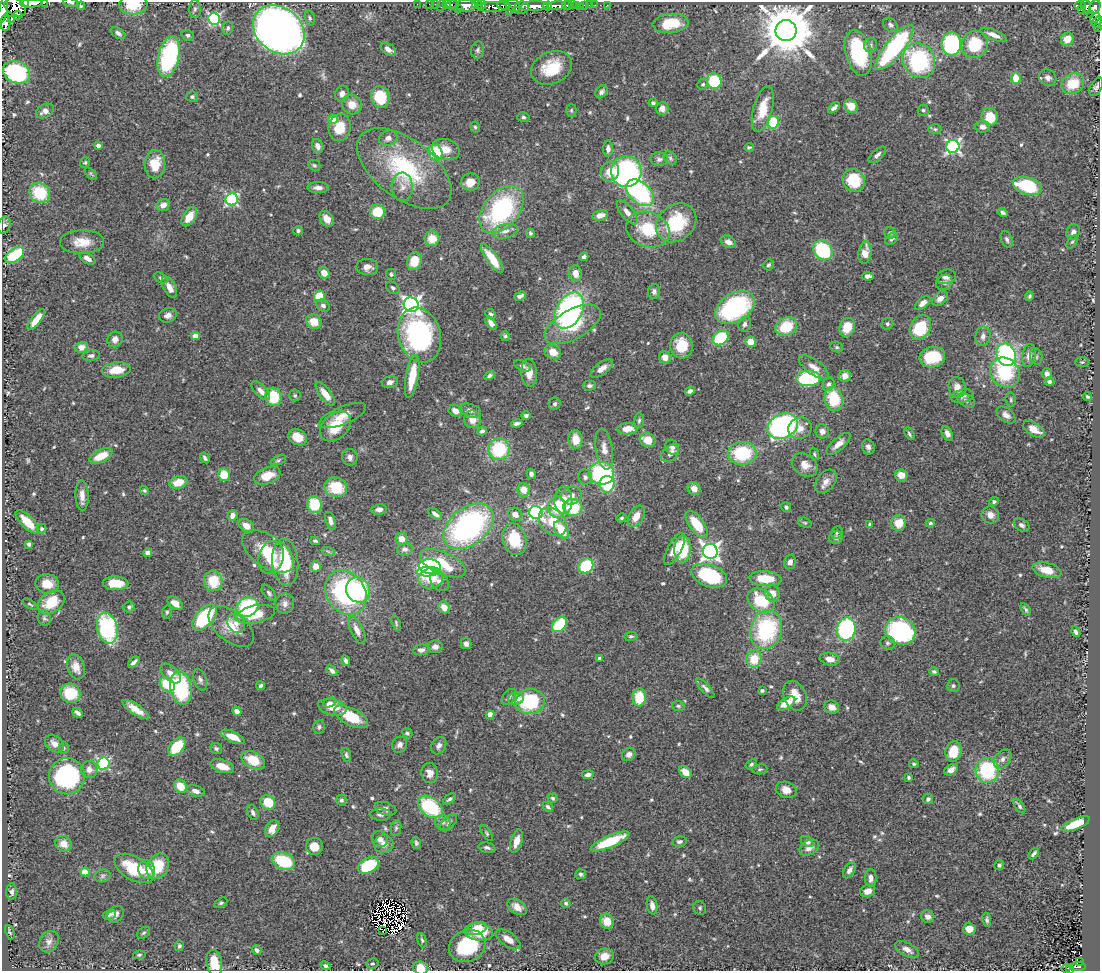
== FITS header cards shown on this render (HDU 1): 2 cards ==
NAXIS1  =                 1098
NAXIS2  =                  969

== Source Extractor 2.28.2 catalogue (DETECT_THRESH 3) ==
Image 1098 x 969 px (HDU 1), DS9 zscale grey, 1 PNG px = 1 image px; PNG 1102 x 973 px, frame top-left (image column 1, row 969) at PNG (2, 2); each listed source drawn as its Kron ellipse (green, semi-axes under 4 px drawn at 4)
Background 0.608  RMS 0.037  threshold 0.11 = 3 sigma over >= 5 px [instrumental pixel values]
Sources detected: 622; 14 with non-positive FLUX_AUTO (blend fragments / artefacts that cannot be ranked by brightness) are neither listed nor drawn; of the other 608, the 500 brightest by FLUX_AUTO listed and drawn (108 fainter detections omitted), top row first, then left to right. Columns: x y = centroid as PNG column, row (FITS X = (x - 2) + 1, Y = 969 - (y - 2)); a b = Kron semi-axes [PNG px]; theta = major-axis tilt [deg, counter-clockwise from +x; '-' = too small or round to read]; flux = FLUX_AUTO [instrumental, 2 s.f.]
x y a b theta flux
25 3 4 3 - 320
32 3 11 4 2 960
44 3 3 2 - 58
71 3 8 3 -7 4.1
417 4 2 2 - 3.9
429 4 2 2 - 5.6
436 4 3 2 - 7.4
481 4 4 3 - 450
133 5 14 10 5 69
442 5 6 2 72 16
446 5 3 2 - 17
453 5 6 3 0 54
477 5 5 3 - 620
503 5 6 3 -5 350
567 5 5 3 - 110
572 5 3 2 - 9.7
576 5 3 3 - 60
585 5 3 3 - 39
590 5 3 2 - 5.1
595 5 2 2 - 7.1
607 5 3 2 - 6.5
1080 5 6 3 0 89
81 6 4 4 - 4.1
466 6 10 6 -3 1000
513 6 7 6 - 270
534 6 14 5 3 1400
548 6 4 4 - 470
557 6 9 4 6 1100
15 7 11 8 -32 490
494 7 16 5 2 530
580 7 3 2 - 5.1
1086 7 7 4 -70 120
1095 7 7 5 67 350
458 8 3 2 - 57
522 8 7 6 - 610
195 9 9 6 88 6.4
3 10 13 4 80 740
1081 10 2 2 - 4.5
509 11 3 2 - 56
1091 14 4 3 - 35
17 15 4 4 - 570
310 18 7 5 -76 4.6
1095 18 5 3 - 130
214 19 6 6 - 340
11 20 4 2 - 85
1097 22 6 3 58 130
6 23 8 5 87 640
671 23 18 9 5 68
890 25 8 6 -44 8
1097 27 3 2 - 6.3
228 28 7 5 77 5.7
279 30 28 22 -39 2200
786 30 10 10 - 16000
118 33 8 5 -33 7.7
188 35 6 5 - 6.6
994 35 14 5 -22 18
1067 39 7 6 - 30
951 44 11 10 - 290
975 44 14 13 - 120
871 45 7 6 - 6.8
894 47 28 8 51 380
388 49 8 5 -34 13
478 50 8 6 79 6.6
858 53 23 13 -75 200
169 57 21 10 76 330
919 61 18 16 -62 280
552 68 21 16 26 91
17 72 14 11 -26 260
1016 78 6 4 -80 47
1048 78 9 7 -36 12
714 81 8 7 - 110
703 84 6 5 - 4.6
1073 84 12 10 28 71
1096 87 10 5 62 7.9
601 92 7 5 52 7.6
342 94 8 7 - 14
192 97 6 5 - 5.3
380 97 11 9 -71 90
653 103 4 4 - 5.4
352 104 10 9 - 28
851 106 7 6 - 32
662 108 6 6 - 16
834 108 7 4 40 7.8
763 109 24 9 75 56
571 110 7 5 89 4.5
923 110 5 5 - 4.8
45 111 9 6 27 15
523 117 6 5 - 5.1
990 117 9 8 - 53
333 119 4 4 - 53
773 122 6 5 - 98
340 127 14 11 79 55
475 127 5 4 - 4.3
983 127 7 6 - 12
935 129 6 4 -1 4.1
388 138 9 7 18 13
98 146 4 3 - 11
318 146 7 5 -65 13
953 146 6 6 - 560
749 147 5 3 - 4.7
446 149 14 10 -15 31
608 149 8 5 -90 11
435 153 8 7 - 110
877 155 11 5 43 9.1
670 158 7 5 -47 5.8
659 159 8 7 - 8.7
85 163 5 5 - 3.8
155 164 14 10 87 64
314 165 6 5 - 5.3
404 169 55 29 -37 250
610 171 10 9 - 37
626 172 15 15 - 690
91 174 7 4 -46 3.8
854 180 12 10 -51 95
470 182 9 8 - 29
1027 186 15 8 -17 150
402 187 14 10 -89 19
318 188 10 5 -1 14
39 193 11 9 -36 98
640 193 16 10 -43 260
232 199 6 6 - 360
163 205 7 6 - 17
501 210 27 17 49 320
377 212 7 7 - 76
627 212 14 6 -51 17
1003 212 5 3 - 6.3
600 215 8 5 11 14
189 217 10 6 57 41
327 219 9 6 -53 22
676 223 22 17 39 140
4 225 8 6 72 6.7
648 229 22 17 -20 96
298 231 5 4 - 5.3
505 231 13 7 13 14
1073 232 8 6 62 11
530 233 4 4 - 4
890 233 5 5 - 4.3
432 239 7 7 - 35
892 239 7 5 44 7.2
1007 239 9 5 -68 6.7
82 242 22 12 2 43
728 242 8 6 -28 13
1072 242 8 4 53 3.9
823 250 11 8 -50 160
865 253 11 6 82 33
15 255 10 6 36 130
584 257 4 3 - 7.1
87 258 9 5 -31 13
492 258 17 5 -54 56
414 261 9 7 73 51
768 265 6 5 - 5.4
367 267 11 8 -3 17
324 273 6 5 - 25
575 273 8 6 -81 22
391 274 5 5 - 5.2
868 276 6 4 -3 9.7
946 277 9 7 13 13
160 278 7 5 -27 4.9
944 282 8 7 - 8.2
169 287 12 6 -61 21
393 288 7 5 -38 6
654 292 7 6 - 9.1
319 296 6 5 - 73
520 296 6 4 23 7.4
1030 296 5 4 - 4.7
940 299 9 6 40 16
923 303 9 5 40 18
411 305 7 7 - 1000
323 306 7 5 -34 8.9
735 308 21 14 32 360
569 311 19 13 60 570
491 314 6 4 -44 5.5
168 315 9 7 18 12
36 320 13 4 52 30
314 322 8 7 - 41
491 323 7 4 -55 11
573 324 31 15 29 100
745 324 8 6 72 8.7
887 324 6 5 - 5.2
786 327 11 8 27 86
847 327 10 7 68 50
920 327 13 10 57 120
419 335 28 21 -73 430
195 336 4 4 - 32
505 336 5 4 - 4
983 336 10 7 82 12
721 338 8 6 39 160
115 339 8 7 - 16
750 342 5 5 - 30
681 346 13 11 -83 68
81 347 7 5 11 21
837 347 6 5 - 4.2
553 352 8 7 - 32
1006 355 11 9 -69 430
1029 355 12 6 80 19
91 356 9 5 8 7.1
1036 356 8 6 -74 6.5
665 357 6 5 - 21
932 357 13 10 13 110
1082 362 7 5 1 4.4
522 366 9 5 -24 7.7
814 367 18 7 -36 21
602 369 13 6 36 18
116 370 14 7 6 46
1005 372 16 14 -46 160
529 373 14 8 -85 27
1047 374 6 5 - 10
412 376 22 6 80 77
490 376 6 4 30 6
845 376 6 6 - 21
808 378 12 8 3 280
390 382 8 6 15 9.9
1049 382 5 4 - 7.3
829 384 7 5 64 7.6
589 386 7 5 1 6.6
957 387 10 8 -78 21
261 391 12 5 -45 17
690 391 5 4 - 7.7
325 394 14 5 -53 32
295 395 6 5 - 5.4
962 396 12 6 12 11
1087 396 4 3 - 4
274 397 9 8 - 87
834 399 12 9 -78 100
966 400 10 6 -27 8.8
1011 400 7 5 -78 4.7
555 404 6 5 - 5.5
470 410 11 6 -19 9.3
455 411 7 5 -24 17
526 415 5 4 - 6.3
1006 415 11 6 -39 12
343 416 25 9 23 32
472 419 9 8 - 26
639 421 7 5 86 5.1
517 423 6 3 13 6.5
336 426 18 12 43 73
783 426 16 12 25 490
800 428 12 10 23 23
627 429 10 5 3 34
1034 429 12 6 -31 32
482 431 5 4 - 5.2
822 431 7 6 - 12
947 433 7 5 -63 14
909 434 7 3 -57 4.7
298 437 10 7 -32 44
576 440 9 7 -82 37
648 440 8 6 -26 40
838 444 15 6 42 20
672 447 8 6 -54 8.4
868 447 7 6 - 8.8
499 449 11 10 - 140
604 449 20 8 -81 26
670 453 10 7 42 15
742 453 14 11 3 150
814 454 6 4 -70 4
101 456 12 6 25 51
350 457 8 7 - 10
205 458 6 3 -57 5.2
278 460 8 4 25 4.9
805 465 14 10 -33 25
601 473 13 11 -1 240
531 474 5 4 - 7.8
224 475 6 6 - 52
901 475 6 6 - 26
267 476 14 8 21 43
585 477 7 7 - 8.3
826 481 13 9 51 18
178 482 9 6 17 40
607 484 8 7 - 140
336 487 11 9 -15 82
694 489 7 6 - 21
144 490 5 4 - 3.8
524 490 7 6 - 25
82 495 15 6 -88 21
572 495 10 9 - 19
563 500 14 9 90 25
994 502 5 4 - 4.9
314 505 8 7 - 83
557 507 10 9 - 95
573 507 9 8 - 110
786 507 5 4 - 5.6
379 509 8 5 9 9.9
536 513 7 6 - 570
435 514 8 4 -36 11
515 514 7 6 - 15
232 515 5 5 - 14
990 515 9 8 - 19
636 516 11 7 59 29
621 518 5 4 - 3.9
330 521 9 5 -72 12
27 522 15 6 -45 50
553 522 16 12 -47 54
805 523 7 4 -18 3.7
899 523 8 7 - 41
930 523 4 4 - 4.3
697 524 16 7 -54 78
870 524 4 4 - 6.1
1022 525 8 6 -32 8.4
246 526 8 6 -34 21
469 526 28 18 38 540
42 529 5 5 - 4.6
561 530 10 6 -58 57
837 532 7 5 64 5
836 538 7 6 - 7.5
401 539 6 5 - 23
514 539 16 11 -73 92
315 541 5 3 - 4.1
29 544 4 3 - 7.5
405 549 8 6 12 9.5
674 549 18 7 61 38
683 549 13 8 89 120
328 551 7 4 -19 4
710 551 7 7 - 1100
268 552 29 16 -34 93
148 553 4 4 - 15
271 558 17 12 74 51
285 562 23 13 -85 150
790 562 7 5 77 12
443 563 24 11 -23 97
316 566 5 5 - 28
430 566 11 7 -6 220
586 566 8 6 45 150
1047 570 15 7 -15 45
428 572 11 5 3 130
709 576 18 11 -19 190
431 578 12 10 5 82
765 579 16 7 -3 63
213 581 10 9 - 69
440 581 11 7 -49 15
116 583 13 7 -1 49
47 584 12 10 -5 35
358 590 13 11 -57 180
346 592 24 19 -56 380
269 593 9 5 -50 6.1
772 594 8 7 - 25
761 601 14 11 -34 100
51 602 14 10 36 68
175 603 9 5 -34 24
30 604 8 3 -30 3.7
285 604 10 9 - 13
129 607 6 5 - 5.9
248 607 11 9 27 200
444 607 6 5 - 23
1026 609 7 4 -57 4.8
167 612 7 5 76 4.4
255 614 20 8 12 59
44 618 8 6 -69 6.2
204 618 15 8 48 200
236 623 10 8 -58 18
396 623 8 4 -73 3.8
559 625 9 6 44 150
231 627 27 15 -39 54
107 628 15 10 -76 290
846 629 11 9 78 290
357 630 15 6 -65 19
766 630 20 15 73 240
900 631 15 13 -21 390
1076 632 5 3 - 7.2
631 636 6 4 7 4.6
887 643 7 6 - 6.5
466 644 6 5 - 9.7
435 647 7 6 - 10
421 650 8 5 8 11
599 658 4 3 - 5.9
754 659 8 7 - 56
830 659 10 6 -10 20
346 661 5 3 - 7
134 662 7 3 41 7.6
76 667 13 8 -73 25
332 671 6 3 -46 7.5
934 672 5 4 - 5.3
171 673 12 7 -43 19
200 680 11 6 -72 8.5
167 684 8 6 -36 94
261 686 4 4 - 5.4
953 686 6 6 - 5.7
181 688 17 10 -79 220
705 688 12 4 -48 8.3
762 691 4 3 - 5.2
70 693 10 9 - 76
795 696 15 11 -67 42
509 697 9 5 50 6.5
639 697 9 7 84 72
516 698 8 6 13 21
530 701 15 12 10 170
329 703 7 4 22 6
786 703 10 5 31 34
678 706 6 5 - 4.5
332 707 14 8 -14 34
832 707 7 6 - 15
136 709 15 5 -34 28
237 711 5 4 - 13
78 713 6 3 -42 7.4
490 715 4 4 - 34
351 717 18 8 -28 85
319 727 7 5 80 5.5
407 733 5 4 - 5.1
233 737 13 5 -24 34
54 744 10 7 -41 17
400 745 8 7 - 11
439 746 9 7 60 9.3
177 747 11 6 49 110
64 748 6 5 - 4.2
216 748 6 5 - 5.1
953 751 10 8 77 67
629 754 7 6 - 12
346 755 7 4 -72 4.9
1002 759 10 7 51 12
253 760 12 8 -28 61
104 764 6 6 - 330
751 764 6 4 38 4.8
914 764 5 4 - 3.9
222 766 12 6 -17 35
89 769 8 8 - 18
760 769 7 5 7 4.1
951 770 7 5 31 13
987 770 12 11 - 190
685 772 7 5 -44 24
430 773 10 8 -84 17
588 775 6 4 8 8.8
67 776 18 18 - 340
908 777 3 3 - 4.1
180 786 7 6 - 44
786 790 10 8 -19 21
196 791 9 5 -16 14
553 798 5 4 - 4.5
449 799 7 4 38 5.6
928 799 5 5 - 6.3
341 800 5 5 - 5.7
268 802 8 7 - 63
1019 806 8 4 -54 5.8
430 807 14 9 -38 200
548 807 6 4 -40 4.8
385 809 11 6 -17 9.5
253 812 8 5 -63 7.4
381 814 11 6 -2 10
443 822 8 7 - 9.7
449 823 11 5 48 7.2
1076 824 15 5 22 84
396 828 8 5 80 5.1
272 829 9 6 61 26
487 833 9 4 -57 4.4
380 839 8 7 - 14
516 841 12 6 73 30
610 841 21 6 23 110
679 842 7 5 9 6
807 842 6 4 -34 7.9
416 843 6 4 -74 5
63 844 8 7 - 24
384 844 9 9 - 18
314 846 8 8 - 34
487 848 8 5 -12 7.4
809 848 10 7 29 16
1034 854 6 3 49 6.1
283 861 12 8 -24 110
368 865 11 7 28 140
999 865 5 4 - 6.1
158 866 13 10 59 88
134 868 21 11 -30 100
147 870 9 8 - 25
849 870 9 5 59 11
85 872 4 4 - 60
581 874 5 5 - 6.3
102 876 8 6 17 6.3
871 878 9 5 -90 14
868 891 8 6 20 20
12 892 8 5 89 7.9
221 903 7 4 31 4.3
566 903 5 4 - 5
652 905 9 5 -80 14
517 907 11 6 -33 24
700 908 7 6 - 5.6
116 914 9 7 47 12
109 915 7 4 11 6.8
928 917 6 6 - 14
987 920 7 4 -79 5.4
607 921 8 7 - 39
476 928 10 6 18 41
969 929 6 5 - 27
382 931 3 3 - 5.2
10 932 7 2 -69 4
479 932 14 9 -8 77
144 933 7 5 40 4.3
508 939 14 7 -35 25
422 940 7 4 -73 4.7
49 942 11 9 53 14
179 946 5 4 - 5.1
467 946 19 15 26 150
907 949 13 6 -29 17
257 950 5 4 - 7.1
139 955 6 4 10 4.3
604 956 9 8 - 24
1080 962 3 2 - 8.7
214 963 13 7 -79 47
372 963 6 5 - 3.9
325 966 5 4 - 5.2
1078 966 7 4 2 43
421 968 7 6 - 36
1066 968 4 3 - 15
1069 970 3 2 - 18
At the frame edge (FLAGS 8, measured only in part): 12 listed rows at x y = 25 3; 32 3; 44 3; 71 3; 133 5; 15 7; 3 10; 1097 22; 1097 27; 17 72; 421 968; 1069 970
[108 fainter detections neither listed nor drawn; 14 non-positive-flux detections neither listed nor drawn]